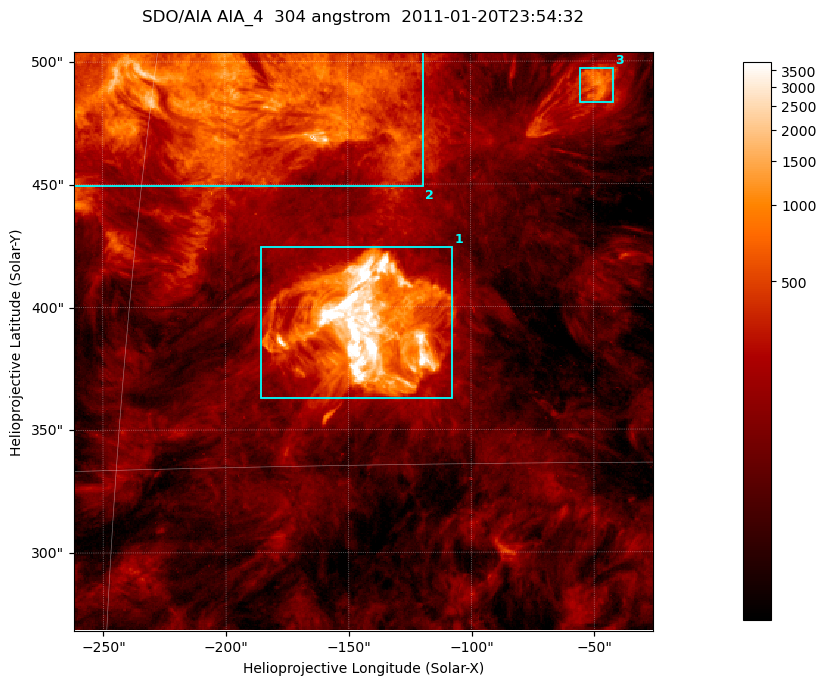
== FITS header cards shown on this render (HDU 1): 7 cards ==
TELESCOP= 'SDO/AIA '           / For AIA: SDO/AIA
INSTRUME= 'AIA_4   '           / For AIA: AIA_ATA1, AIA_ATA2, AIA_ATA3 or AIA_AT
WAVELNTH=                  304 / [angstrom] Wavelength
WAVEUNIT= 'angstrom'           / Wavelength unit: angstrom
DATE-OBS= '2011-01-20T23:54:32.125' / [ISO] Date when observation started; ISO 8
CTYPE1  = 'HPLN-TAN'           / CTYPE1; Typically HPLN
CTYPE2  = 'HPLT-TAN'           / CTYPE2; Typically HPLT

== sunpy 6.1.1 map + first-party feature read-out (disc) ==
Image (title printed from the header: SDO/AIA AIA_4  304 angstrom  2011-01-20T23:54:32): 393 x 393 px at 0.6 arcsec/px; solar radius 975 arcsec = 1625 px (partial field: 1.9% of the solar disc is inside the frame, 100% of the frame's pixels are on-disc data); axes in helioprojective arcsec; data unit not stated in the header (colour bar unlabelled)
Orientation: roll -0.132 deg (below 1 deg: not rotated)
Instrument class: DISC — disc imager (sunpy class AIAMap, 304 A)
Bright regions (active regions / flare kernels): reference = the on-disc median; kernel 3 px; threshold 5 sigma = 377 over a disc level ~112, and >= 1.15x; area >= 154 px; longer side >= 5 px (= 3 arcsec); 3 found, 3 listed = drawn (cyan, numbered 1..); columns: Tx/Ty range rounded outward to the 2 arcsec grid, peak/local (2 s.f.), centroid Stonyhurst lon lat
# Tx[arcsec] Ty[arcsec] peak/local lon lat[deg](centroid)
1 -186..-106 362..426 106 -9 +19
2 -262..-118 448..506 21 -12 +25
3 -56..-42 482..498 10 -3 +25